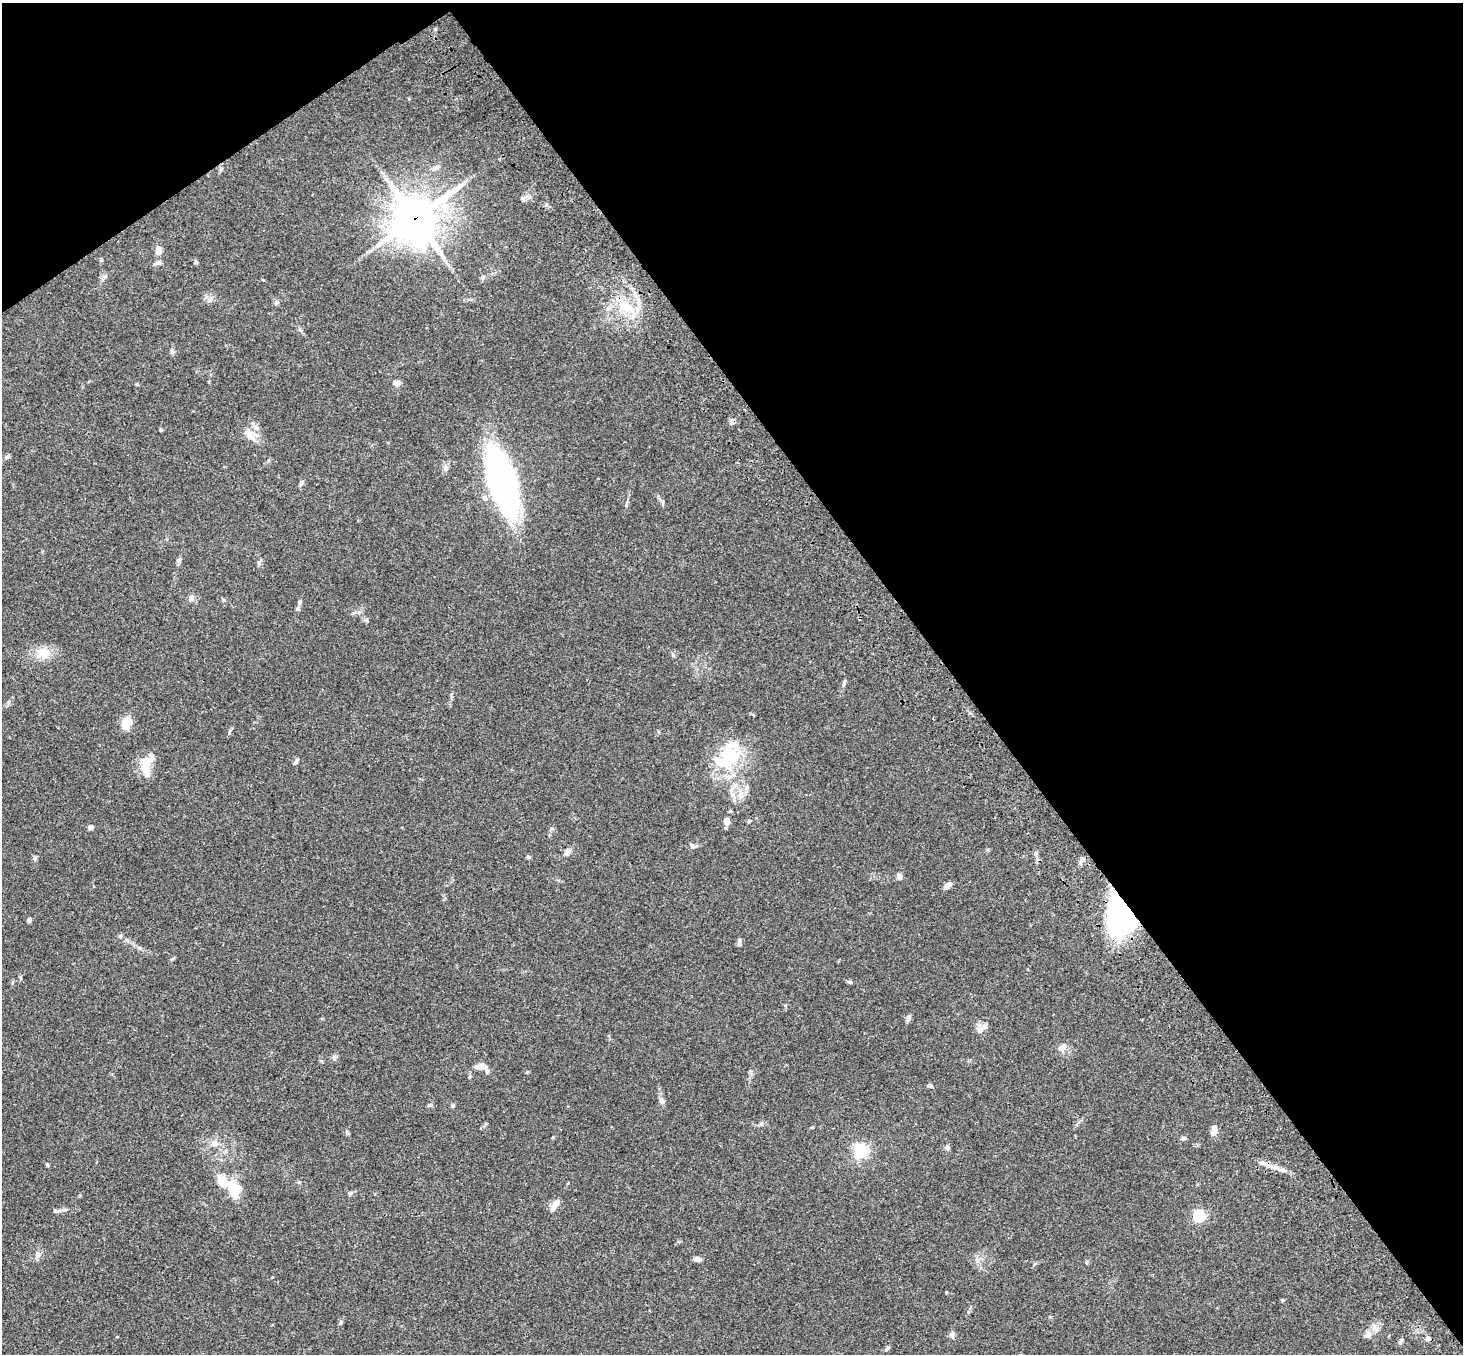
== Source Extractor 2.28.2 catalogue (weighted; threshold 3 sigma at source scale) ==
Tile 3 of 4 x 4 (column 3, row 1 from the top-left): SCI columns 3031-4491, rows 4429-5780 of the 6059 x 6016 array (HDU 1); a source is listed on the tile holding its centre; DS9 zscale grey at full resolution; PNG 1465 x 1356 px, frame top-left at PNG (2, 3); no overlay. Shown black and unused: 38% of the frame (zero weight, under 3 of 4 exposures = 6% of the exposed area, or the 3 px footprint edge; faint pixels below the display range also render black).
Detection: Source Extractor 2.28.2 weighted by HDU 2 'WHT'; one run over the whole footprint, this tile lists its part. Background 0.0606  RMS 0.0057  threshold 0.0254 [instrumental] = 3 sigma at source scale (4.5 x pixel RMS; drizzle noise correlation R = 1.50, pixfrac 1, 0.05/0.05 arcsec/px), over >= 5 px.
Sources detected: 81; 5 inside a brighter object's white glare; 1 cosmic-ray / hot-pixel residue — not listed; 3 inside a brighter listed object's ellipse — not listed separately; the other 72 listed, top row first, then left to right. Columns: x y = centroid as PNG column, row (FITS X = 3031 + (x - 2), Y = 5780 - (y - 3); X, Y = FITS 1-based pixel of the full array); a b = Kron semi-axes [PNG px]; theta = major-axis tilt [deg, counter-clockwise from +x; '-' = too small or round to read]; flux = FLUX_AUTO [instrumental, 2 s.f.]
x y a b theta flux
437 167 10 6 27 2
415 218 19 17 50 1200
158 250 12 8 77 3.8
196 262 5 5 - 0.95
483 277 7 6 - 1.2
210 299 9 6 18 2
276 303 7 5 17 1.1
625 307 20 14 -30 15
172 352 7 6 - 1.1
396 383 10 7 14 2.1
161 430 4 4 - 0.63
250 435 14 11 -81 5.3
502 481 47 17 -73 270
301 483 8 5 59 1.3
485 498 9 7 -83 2.1
179 561 7 6 - 1.4
259 563 9 4 -90 1.1
191 598 8 7 - 2.1
300 602 7 5 64 1.1
43 653 15 11 3 9.8
844 683 9 4 72 1.1
126 723 12 9 78 8.6
730 753 35 27 -83 30
296 762 8 5 46 1.1
145 765 29 14 88 9.1
747 787 8 7 - 2
726 821 8 6 -76 3
749 821 6 3 20 0.59
90 827 6 5 - 1.7
693 846 8 6 -45 1.4
988 850 5 5 - 0.83
567 852 9 6 55 2.4
1036 853 5 4 - 0.94
528 857 5 5 - 1
899 876 7 6 - 1.9
947 885 11 6 38 2.2
1115 916 53 18 -84 60
29 920 6 5 - 1.1
120 936 6 4 89 0.75
739 942 11 4 -90 1.1
139 948 6 4 -71 0.82
850 982 6 5 - 0.83
908 1018 10 5 71 1.6
981 1029 16 7 39 3.1
1061 1048 12 8 33 2.9
334 1057 7 5 46 1.1
484 1067 19 7 -48 3.2
930 1086 6 5 - 1.3
662 1100 9 7 -66 1.9
430 1105 6 5 - 0.94
453 1106 6 3 -18 0.65
1214 1131 12 6 83 4
347 1133 5 5 - 0.83
1184 1138 6 5 - 1.1
215 1144 8 8 - 2.8
947 1147 7 6 - 1.3
860 1151 6 6 - 110
47 1165 5 4 - 0.71
224 1184 29 14 -45 11
350 1194 7 4 71 0.83
555 1205 15 7 56 4.1
57 1211 13 5 7 1.7
1199 1216 6 6 - 56
37 1255 9 7 -69 2.2
697 1259 8 5 -10 2.2
946 1292 4 3 - 0.44
341 1322 7 5 62 0.97
952 1334 8 7 - 1.5
1368 1334 11 7 82 2.5
1428 1338 5 5 - 2
1401 1341 8 5 58 1.3
887 1348 8 4 39 0.99
Overlapping masked pixels (flux is a lower limit): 2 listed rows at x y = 415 218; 1115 916
Unlisted compact peaks at least as high as the median listed source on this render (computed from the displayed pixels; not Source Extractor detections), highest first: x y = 673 655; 35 858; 137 384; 353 613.